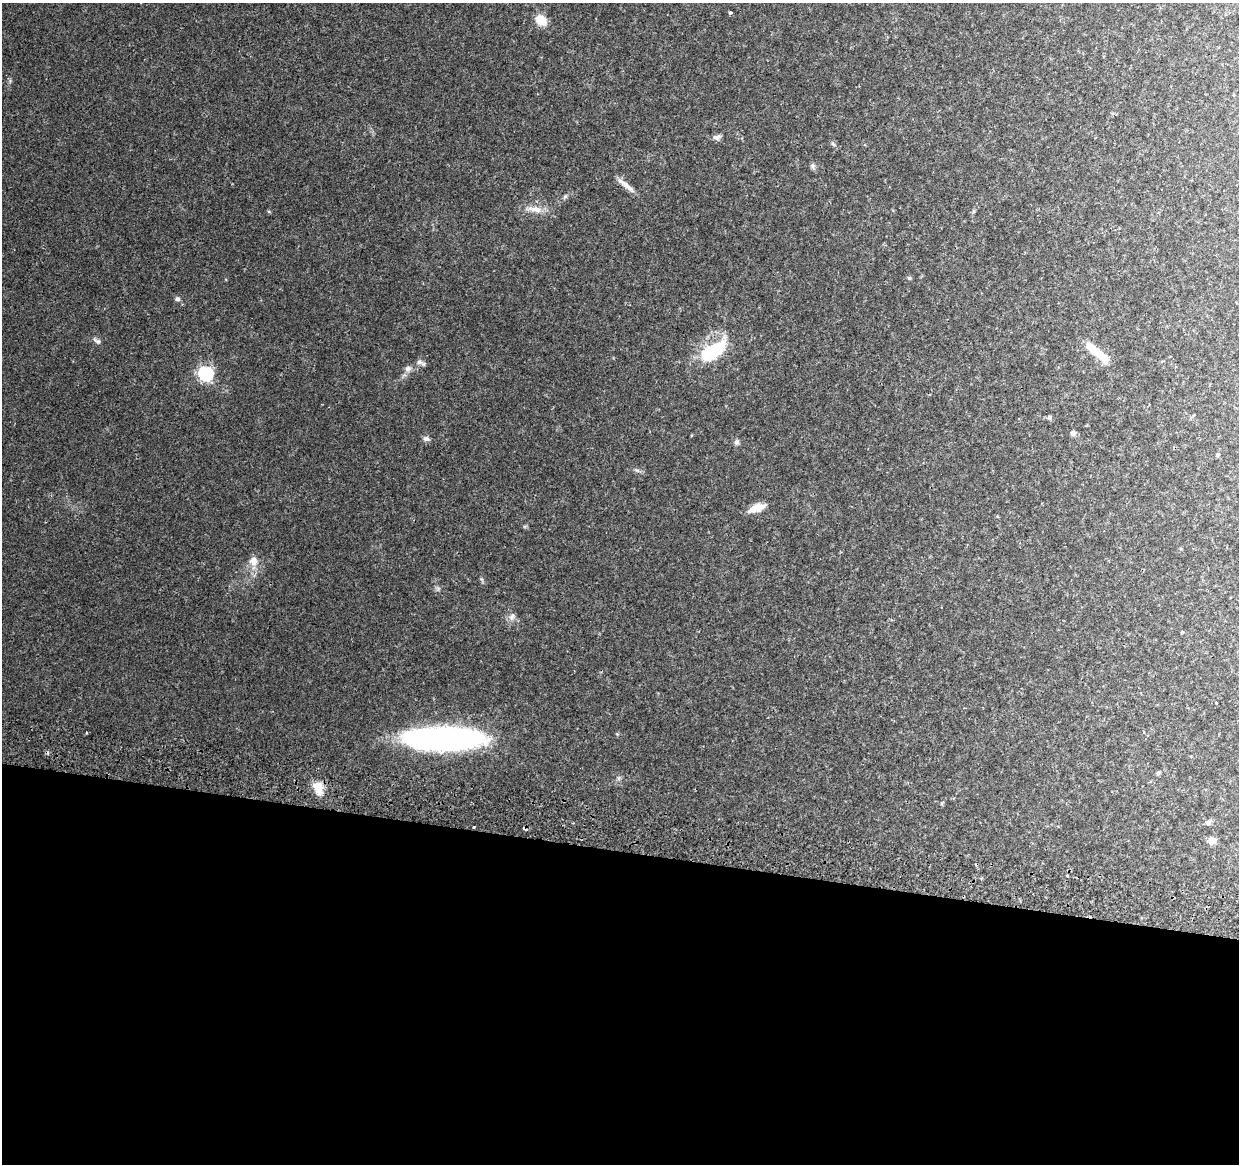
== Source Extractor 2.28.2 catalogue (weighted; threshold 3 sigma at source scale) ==
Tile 14 of 4 x 4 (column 2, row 4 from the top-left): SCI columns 1256-2492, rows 332-1493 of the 4976 x 5248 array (HDU 1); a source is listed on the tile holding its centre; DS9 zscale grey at full resolution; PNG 1241 x 1166 px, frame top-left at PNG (2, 3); no overlay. Shown black and unused: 27% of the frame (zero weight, under 2 of 3 exposures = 3% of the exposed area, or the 3 px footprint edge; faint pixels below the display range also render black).
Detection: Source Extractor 2.28.2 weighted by HDU 2 'WHT'; one run over the whole footprint, this tile lists its part. Background 0.0401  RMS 0.0039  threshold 0.0178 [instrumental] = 3 sigma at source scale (4.5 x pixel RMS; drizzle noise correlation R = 1.50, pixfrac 1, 0.0396/0.0396 arcsec/px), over >= 5 px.
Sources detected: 37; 1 inside a brighter object's white glare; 1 cosmic-ray / hot-pixel residue — not listed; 1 inside a brighter listed object's ellipse — not listed separately; the other 34 listed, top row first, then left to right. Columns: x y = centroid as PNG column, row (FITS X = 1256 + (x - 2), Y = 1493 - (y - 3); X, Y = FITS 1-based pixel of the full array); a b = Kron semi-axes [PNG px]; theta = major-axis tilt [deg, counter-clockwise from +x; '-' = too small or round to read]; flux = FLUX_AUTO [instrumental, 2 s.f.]
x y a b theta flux
730 12 3 3 - 0.76
541 20 13 10 -42 5.3
717 137 11 6 10 1.4
833 144 9 3 -45 0.56
813 166 7 6 - 0.87
629 188 18 6 -44 2.6
565 197 7 5 31 0.69
535 209 23 7 -10 3.8
909 278 5 4 - 0.6
178 299 6 6 - 0.87
97 341 12 5 -28 1.1
1092 348 24 10 -40 6.4
713 351 41 17 34 20
419 362 10 6 -17 1.2
408 368 9 7 24 1.5
206 373 6 6 - 79
1049 417 6 6 - 0.72
1073 433 7 6 - 1.1
426 439 8 7 - 1.1
736 442 7 7 - 0.95
1217 455 5 4 - 0.45
637 470 7 4 -33 0.71
757 508 19 8 19 4.8
253 561 13 11 -85 3.5
512 617 10 8 72 1.8
1182 632 4 4 - 0.35
443 739 73 20 0 140
1158 773 7 4 40 0.58
318 788 19 12 -78 5.4
1208 822 8 6 31 1
474 827 3 3 - 1.2
525 828 4 3 - 1.9
1212 840 9 8 - 2.5
1067 875 3 2 - 0.46
Overlapping masked pixels (flux is a lower limit): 1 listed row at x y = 525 828